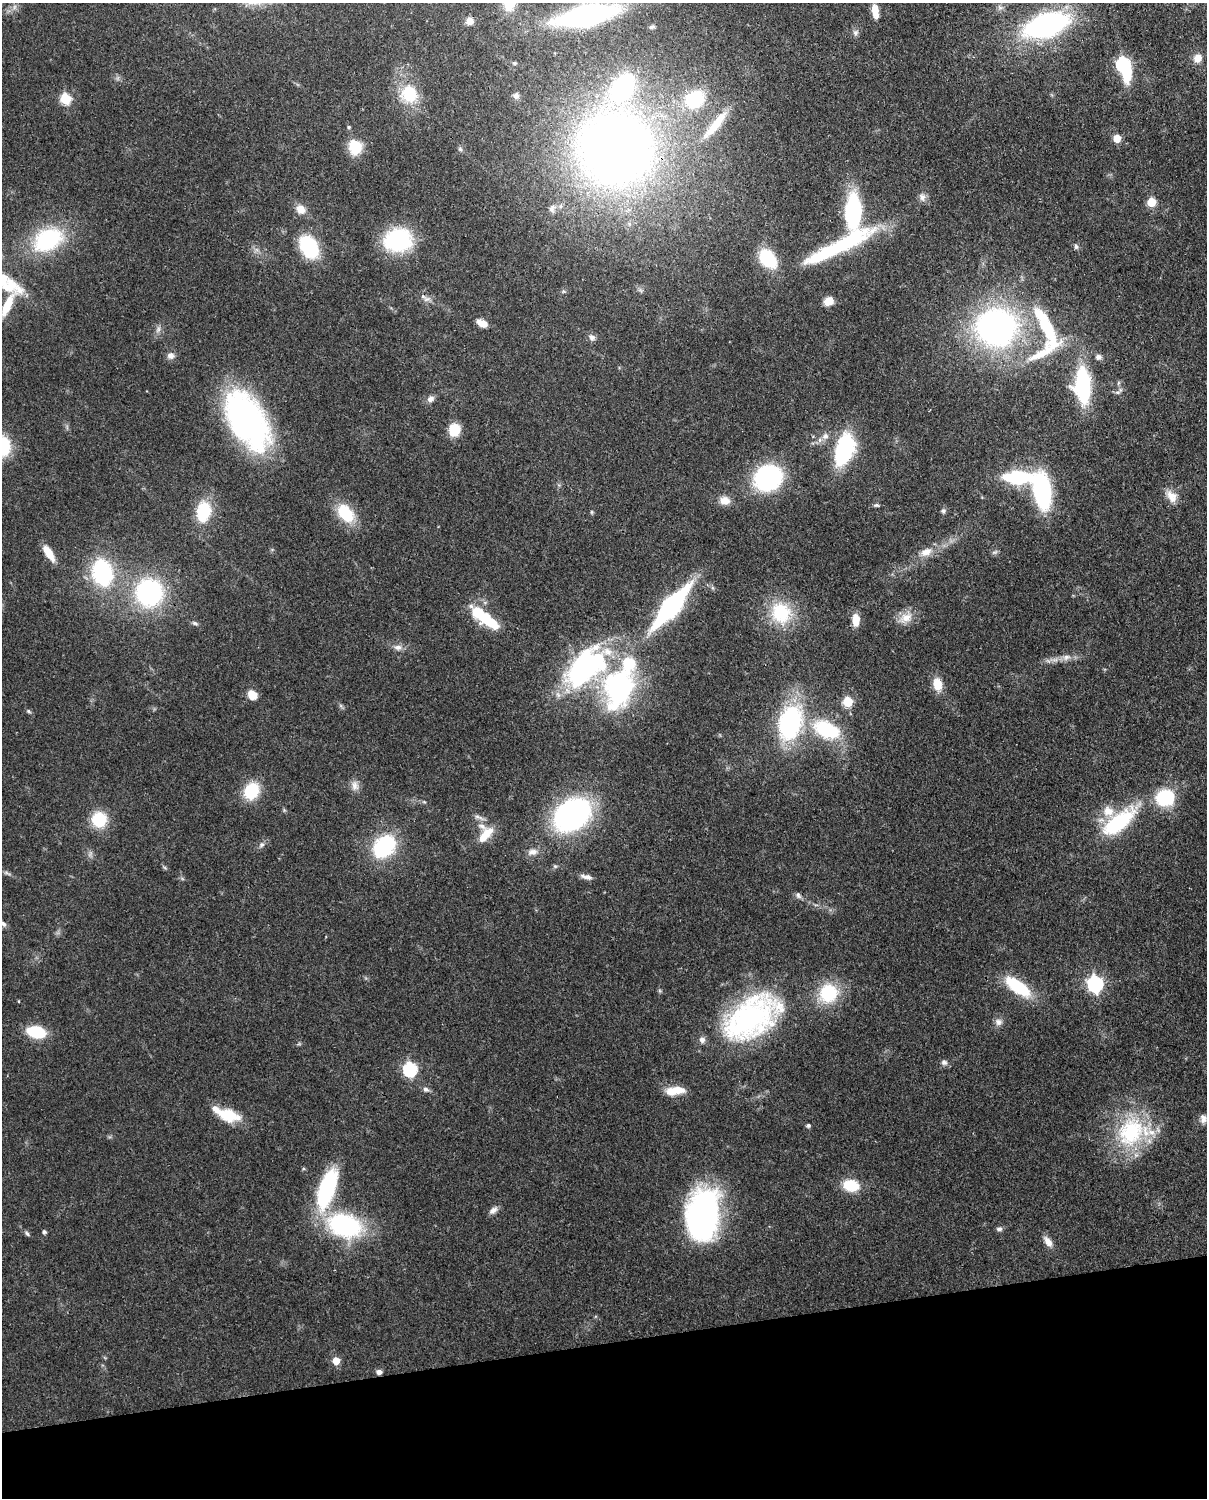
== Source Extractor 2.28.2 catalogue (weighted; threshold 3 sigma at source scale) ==
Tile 10 of 4 x 3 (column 2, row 3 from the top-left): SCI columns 1295-2499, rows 156-1651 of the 5001 x 4910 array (HDU 1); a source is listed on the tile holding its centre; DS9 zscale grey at full resolution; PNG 1209 x 1500 px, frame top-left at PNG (2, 3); no overlay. Shown black and unused: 10% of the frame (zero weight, under 3 of 4 exposures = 7% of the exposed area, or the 3 px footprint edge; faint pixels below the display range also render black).
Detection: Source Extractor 2.28.2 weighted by HDU 2 'WHT'; one run over the whole footprint, this tile lists its part. Background 0.107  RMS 0.0042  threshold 0.0188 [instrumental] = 3 sigma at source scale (4.5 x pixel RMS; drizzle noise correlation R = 1.50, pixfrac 1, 0.05/0.05 arcsec/px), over >= 5 px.
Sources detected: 136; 1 inside a brighter object's white glare — not listed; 11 inside a brighter listed object's ellipse — not listed separately; the other 124 listed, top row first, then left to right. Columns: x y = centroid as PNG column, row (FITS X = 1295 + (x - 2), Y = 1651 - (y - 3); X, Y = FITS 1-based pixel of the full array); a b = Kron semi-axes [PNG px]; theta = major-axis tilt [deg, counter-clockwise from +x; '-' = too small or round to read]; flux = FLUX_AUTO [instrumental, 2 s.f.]
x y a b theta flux
509 3 17 12 87 8.3
14 7 7 4 89 1.1
875 11 14 7 -80 5.7
586 16 40 14 11 140
470 21 8 7 - 2.8
1046 25 28 13 18 140
652 27 9 4 18 0.8
855 32 8 8 - 1.4
1197 58 9 8 - 4.5
514 63 5 4 - 0.72
1123 64 6 6 - 73
409 94 18 17 - 17
516 96 8 7 - 1.6
65 99 6 5 - 32
694 100 20 16 44 22
715 125 46 10 51 11
349 127 5 4 - 0.64
1117 138 5 5 - 11
355 147 17 14 -72 12
460 149 6 5 - 0.87
615 149 69 66 -4 410
922 197 11 9 -72 2.1
1151 202 5 5 - 16
552 208 12 8 66 2.3
300 209 11 9 -41 4.7
853 211 25 11 89 65
48 240 29 20 28 44
398 240 23 20 5 46
846 242 78 18 27 41
309 247 25 17 -58 26
1076 247 7 5 -74 0.99
768 258 16 10 -51 29
3 278 17 11 -27 6.8
427 299 12 6 12 1.8
828 301 11 9 30 4
7 305 48 10 56 14
482 323 11 7 -26 4.6
1045 324 64 18 -64 31
996 327 33 30 4 150
158 329 10 5 72 1.5
592 337 10 7 -40 1.8
171 356 10 9 - 2.1
1098 357 9 7 1 1.6
1118 383 6 4 71 0.66
1083 386 30 14 -88 50
1118 392 8 6 15 1.2
430 399 10 8 42 2
247 420 63 33 -60 120
454 430 10 8 79 14
825 436 11 9 43 2.7
2 446 20 16 -73 24
844 449 25 13 73 56
1018 477 22 9 -1 48
768 478 26 23 26 55
1042 491 27 13 -80 69
1171 496 18 11 -53 4.8
725 500 13 11 -10 4.1
876 505 8 5 -8 0.84
204 511 21 14 81 19
943 511 7 6 - 0.99
592 512 6 4 -90 0.54
345 513 22 14 -52 18
926 552 19 11 26 5.2
995 552 9 5 26 0.94
48 553 22 8 -57 6.5
102 573 20 13 -78 58
149 592 19 19 - 78
671 607 39 12 50 87
781 613 30 25 -69 22
906 618 21 13 29 5.9
856 620 12 7 -88 6.6
489 621 35 12 -39 17
195 623 9 4 -24 0.94
398 647 11 8 -1 2.3
1066 657 12 8 15 2.7
585 667 60 32 42 82
937 684 17 11 -80 6.2
618 689 55 39 76 75
252 695 10 9 - 5.2
848 702 5 5 - 24
29 711 6 5 - 0.72
790 723 24 15 75 80
827 730 32 18 -24 31
355 786 15 10 -83 3
252 791 16 13 61 19
1165 798 16 14 13 28
572 815 31 23 34 110
478 817 16 4 -22 1.6
99 819 16 16 - 16
1118 823 49 19 39 35
485 835 26 11 49 8
262 844 7 7 - 1.2
384 846 26 20 46 33
532 852 14 8 13 3
555 866 6 4 -18 0.65
7 873 11 4 -24 1.1
588 877 13 6 -10 2.1
798 895 9 5 -61 1.2
3 924 9 6 -46 1.4
1095 984 7 6 - 120
1017 986 28 11 -36 25
828 993 19 18 - 24
751 1017 67 39 33 94
998 1022 10 9 - 2.2
36 1032 16 10 -11 21
944 1063 9 7 -16 1.5
410 1069 6 6 - 75
426 1089 8 6 -30 1.5
675 1091 22 9 7 7.6
228 1115 25 13 -16 14
1203 1119 12 9 -85 2.4
808 1125 5 5 - 0.82
1131 1132 45 35 65 42
851 1185 17 13 -10 12
327 1189 38 14 71 56
493 1210 13 7 43 2
703 1214 50 30 84 120
344 1225 39 26 -16 55
999 1229 8 6 7 1.2
44 1232 4 4 - 0.98
27 1233 9 5 -44 1
1048 1241 15 8 -52 3.2
336 1361 5 5 - 8.9
379 1372 6 5 - 1.8
Overlapping masked pixels (flux is a lower limit): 1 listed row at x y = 703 1214
Isophote crosses this tile's border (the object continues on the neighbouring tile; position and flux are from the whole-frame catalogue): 4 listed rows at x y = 509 3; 3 278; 2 446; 3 924